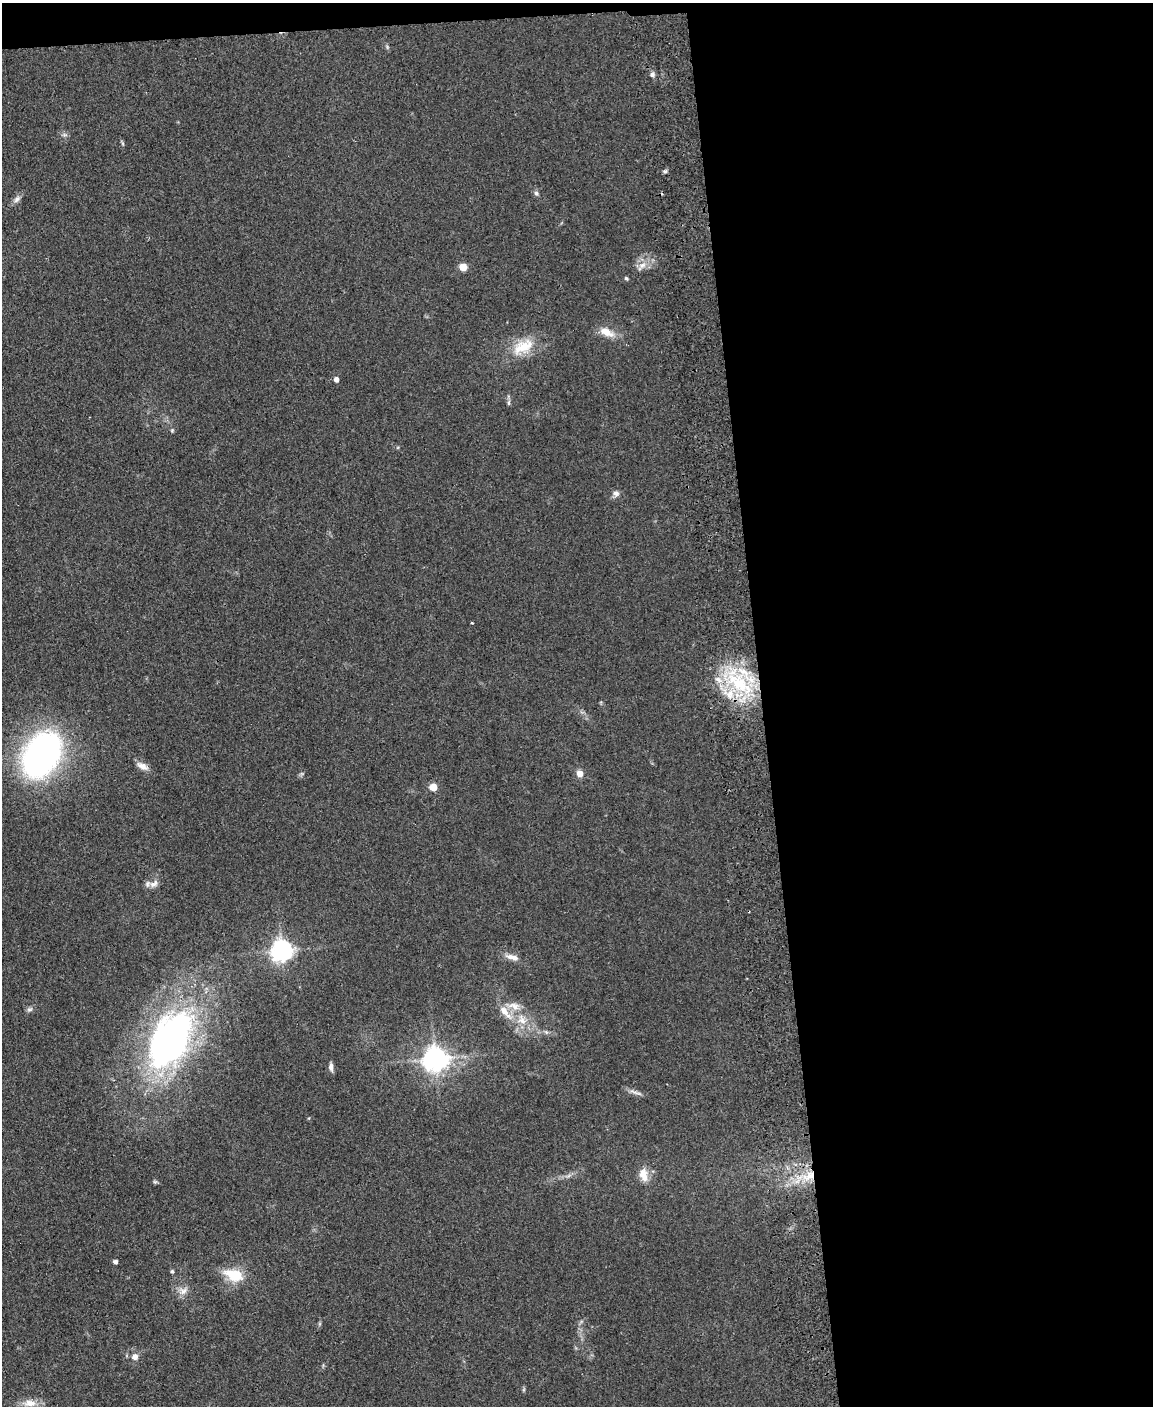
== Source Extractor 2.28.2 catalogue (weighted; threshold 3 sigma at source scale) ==
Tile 4 of 4 x 3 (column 4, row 1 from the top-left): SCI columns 3510-4660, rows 3054-4457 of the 4717 x 4598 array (HDU 1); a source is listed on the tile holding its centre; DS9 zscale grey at full resolution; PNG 1155 x 1408 px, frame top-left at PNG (2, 3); no overlay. Shown black and unused: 35% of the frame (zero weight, under 2 of 3 exposures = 3% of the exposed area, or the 3 px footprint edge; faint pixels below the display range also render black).
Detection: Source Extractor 2.28.2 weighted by HDU 2 'WHT'; one run over the whole footprint, this tile lists its part. Background 0.0922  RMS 0.0091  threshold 0.0411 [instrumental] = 3 sigma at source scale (4.5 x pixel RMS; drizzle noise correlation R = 1.50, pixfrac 1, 0.05/0.05 arcsec/px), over >= 5 px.
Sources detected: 42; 3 inside a brighter listed object's ellipse — not listed separately; the other 39 listed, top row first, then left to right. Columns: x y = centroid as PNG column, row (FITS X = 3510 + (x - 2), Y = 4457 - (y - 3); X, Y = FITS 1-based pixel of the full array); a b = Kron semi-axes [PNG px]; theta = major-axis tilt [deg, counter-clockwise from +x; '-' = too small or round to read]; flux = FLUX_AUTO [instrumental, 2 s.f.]
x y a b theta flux
652 74 6 6 - 2.7
64 135 8 4 0 1.9
665 171 6 5 - 1.7
536 193 7 6 - 2.2
17 199 11 7 45 3.8
642 266 17 8 45 7.8
463 267 5 5 - 23
626 278 6 4 -52 1.2
606 332 21 10 -26 12
523 347 33 19 29 28
336 379 5 4 - 4.7
509 403 9 4 89 1.9
172 430 6 5 - 1.2
616 493 9 9 - 3.7
740 684 42 23 -43 75
42 755 26 17 59 570
142 766 17 8 -27 6.7
580 773 6 6 - 8.3
433 787 5 5 - 23
154 884 15 9 21 6.2
282 950 7 7 - 650
512 957 19 7 -16 7.6
29 1009 8 7 - 2.5
505 1012 25 9 -49 14
522 1020 17 12 -56 15
546 1032 7 4 -44 1.8
170 1039 66 38 61 350
435 1059 8 7 - 880
331 1067 11 5 -86 4
636 1092 22 4 -19 4.2
643 1175 19 12 -77 12
809 1176 22 11 30 23
155 1182 6 5 - 1.4
115 1262 4 4 - 3.7
172 1271 6 4 -74 1.5
234 1275 22 13 -20 28
183 1291 15 10 25 7.2
135 1357 7 7 - 5
30 1403 20 9 3 11
Overlapping masked pixels (flux is a lower limit): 1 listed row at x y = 809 1176